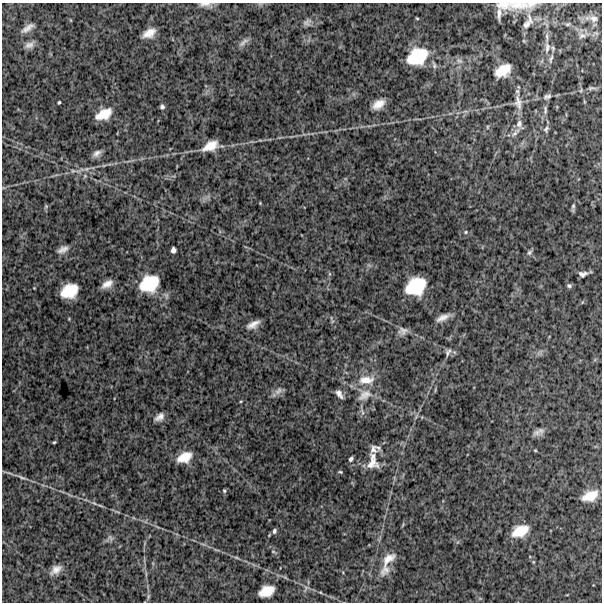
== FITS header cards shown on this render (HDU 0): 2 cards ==
NAXIS1  =                  600
NAXIS2  =                  600

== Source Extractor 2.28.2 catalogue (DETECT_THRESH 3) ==
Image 600 x 600 px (HDU 0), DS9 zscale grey, 1 PNG px = 1 image px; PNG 604 x 604 px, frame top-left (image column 1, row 600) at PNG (2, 3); no overlay
Background 754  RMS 280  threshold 843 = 3 sigma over >= 5 px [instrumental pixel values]
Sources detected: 84; all 84 listed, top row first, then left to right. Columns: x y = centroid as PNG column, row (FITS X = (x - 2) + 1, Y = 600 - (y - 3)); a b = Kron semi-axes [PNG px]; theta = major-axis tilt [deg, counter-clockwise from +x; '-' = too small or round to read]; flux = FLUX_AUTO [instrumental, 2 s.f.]
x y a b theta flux
205 4 17 6 2 98000
503 5 26 12 -10 250000
517 5 33 12 -2 310000
530 5 15 9 11 130000
499 13 16 5 88 92000
417 18 4 3 - 17000
594 19 12 9 -12 110000
307 22 11 9 31 84000
526 24 15 8 43 120000
568 24 6 4 24 23000
28 28 16 6 33 120000
149 33 12 7 28 200000
582 36 10 7 12 84000
547 37 17 4 -88 99000
524 41 5 3 - 17000
243 42 17 6 40 83000
29 45 12 7 29 99000
547 47 17 7 87 140000
553 49 8 5 -80 35000
417 56 22 16 29 780000
551 59 15 5 75 78000
459 61 10 7 -33 76000
503 70 15 9 32 340000
591 88 13 5 5 64000
547 97 11 7 22 68000
59 102 3 3 - 22000
518 102 24 10 -83 210000
378 104 14 8 34 200000
162 107 5 5 - 42000
545 110 14 5 86 69000
104 114 15 8 26 310000
520 124 16 9 -64 120000
487 127 5 3 - 19000
546 129 10 6 66 58000
515 132 17 6 46 98000
210 146 16 9 24 270000
97 153 11 6 34 90000
73 171 7 5 27 41000
260 203 3 3 - 13000
46 206 5 5 - 24000
573 207 10 4 86 42000
466 232 5 4 - 24000
63 249 13 7 26 100000
173 250 6 5 - 62000
529 252 8 5 51 46000
583 274 9 5 4 70000
107 284 11 6 31 150000
149 284 19 15 29 730000
416 286 18 15 32 790000
569 286 6 5 - 39000
69 291 16 12 27 520000
443 318 16 6 25 130000
253 324 13 6 27 140000
403 331 12 9 12 100000
448 352 12 7 62 69000
366 380 26 13 3 360000
278 391 14 8 41 99000
339 394 9 5 -53 90000
364 395 22 14 34 290000
241 401 4 3 - 15000
160 417 9 6 38 110000
537 432 12 8 24 95000
54 442 4 3 - 20000
374 449 15 10 12 120000
535 450 5 3 - 16000
184 457 14 9 27 290000
351 459 5 4 - 41000
373 462 23 14 -89 260000
340 472 5 3 - 21000
22 477 16 4 -22 76000
224 491 5 4 - 25000
590 496 15 9 22 300000
94 503 7 4 -44 33000
274 531 6 5 - 41000
520 531 17 10 25 370000
110 538 11 6 -53 58000
216 550 10 3 -11 34000
273 551 6 4 -1 20000
236 557 8 3 -19 33000
388 559 22 11 44 230000
56 570 13 8 38 140000
385 570 18 11 52 160000
266 591 14 9 24 310000
148 596 8 4 82 36000
At the frame edge (FLAGS 8, measured only in part): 1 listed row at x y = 205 4